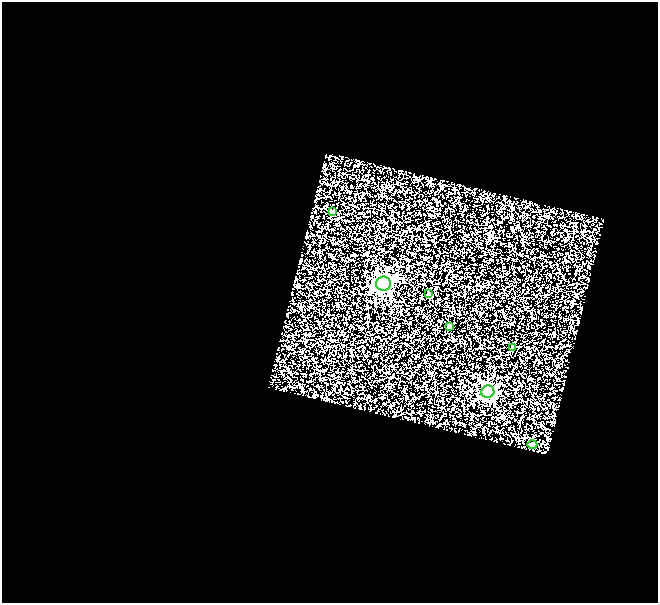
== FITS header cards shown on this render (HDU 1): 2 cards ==
NAXIS1  =                  656
NAXIS2  =                  601

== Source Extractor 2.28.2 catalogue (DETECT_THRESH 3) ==
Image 656 x 601 px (HDU 1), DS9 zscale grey, 1 PNG px = 1 image px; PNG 660 x 605 px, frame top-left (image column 1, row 601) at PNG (2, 2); each listed source drawn as its Kron ellipse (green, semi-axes under 4 px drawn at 4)
Background 1.03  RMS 1.5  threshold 4.62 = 3 sigma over >= 5 px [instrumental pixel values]
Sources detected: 7; all 7 listed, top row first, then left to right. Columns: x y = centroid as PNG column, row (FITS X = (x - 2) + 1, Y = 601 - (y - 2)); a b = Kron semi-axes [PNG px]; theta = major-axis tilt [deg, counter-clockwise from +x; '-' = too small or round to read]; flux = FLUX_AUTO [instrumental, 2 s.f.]
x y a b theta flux
333 211 4 3 - 190
383 284 7 7 - 41000
428 293 4 3 - 280
449 326 4 4 - 560
513 347 3 3 - 180
488 392 6 6 - 21000
532 445 5 4 - 870